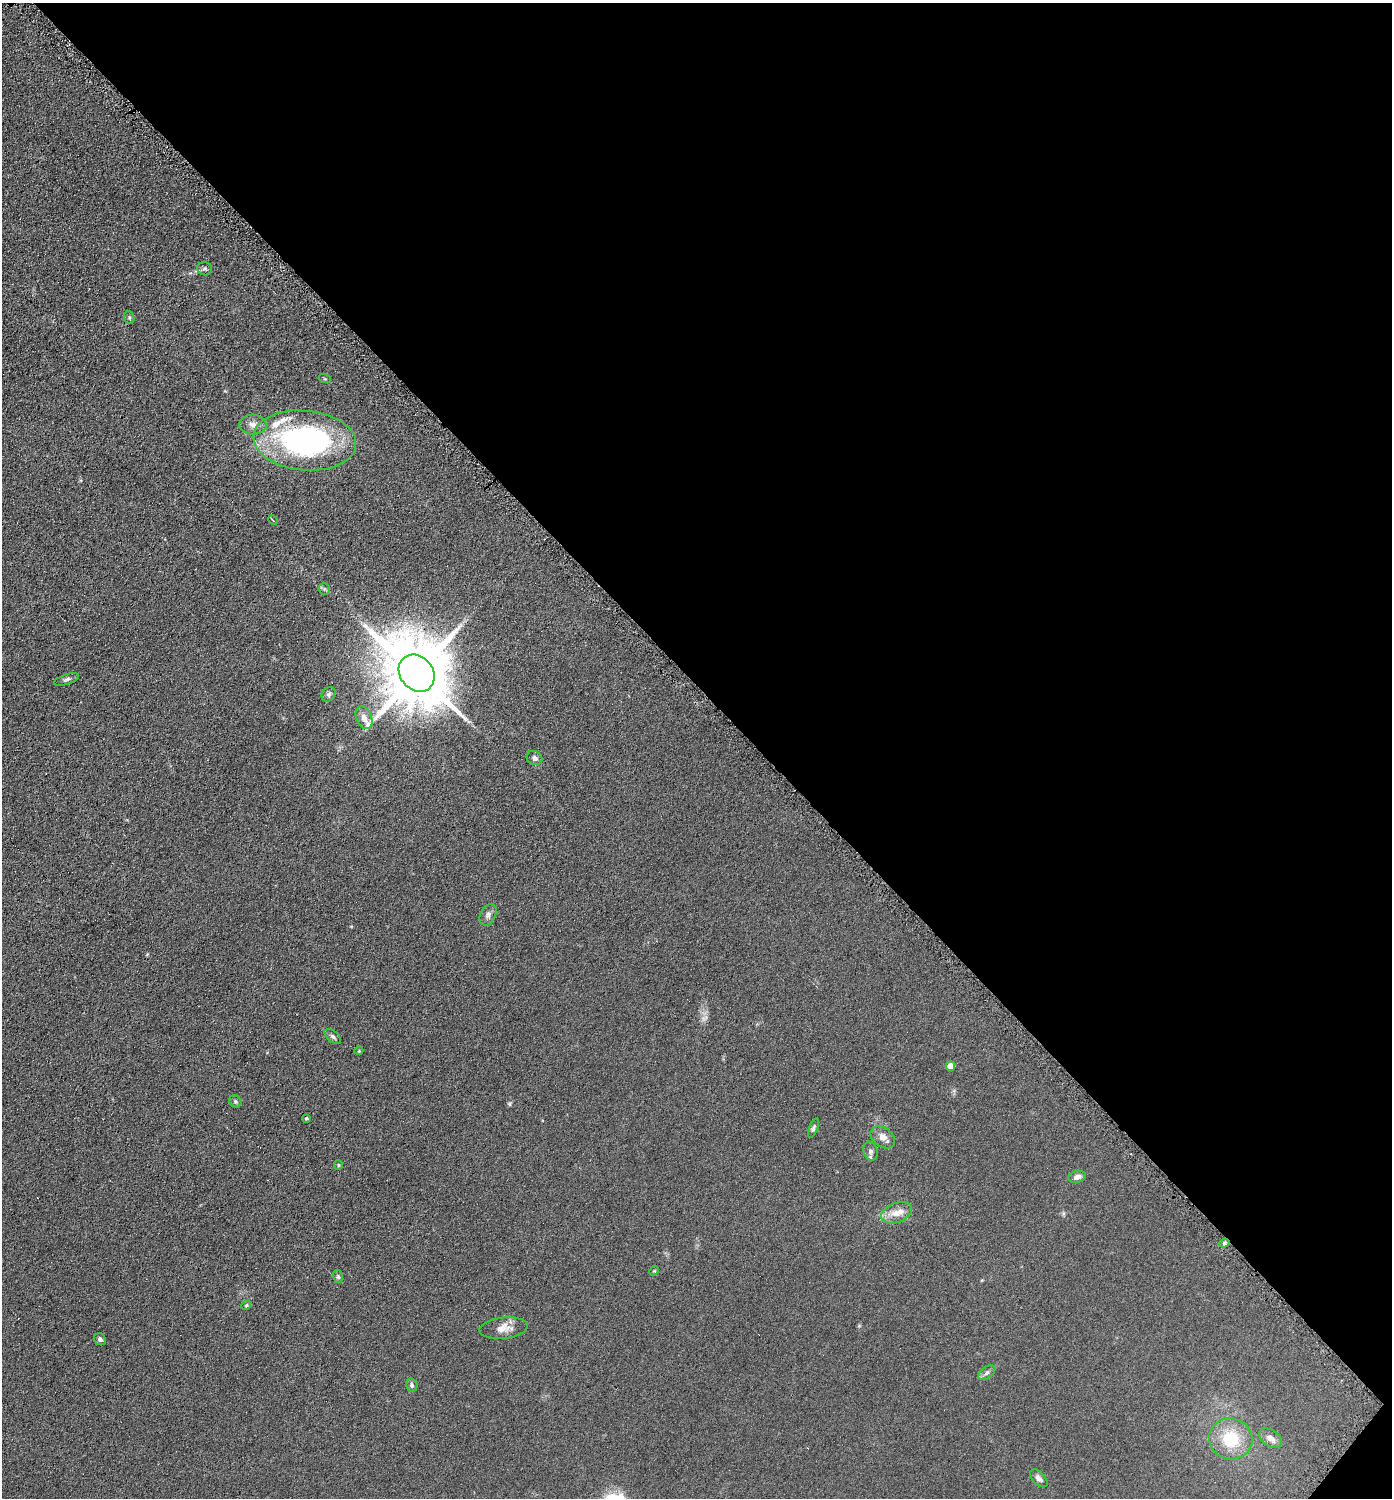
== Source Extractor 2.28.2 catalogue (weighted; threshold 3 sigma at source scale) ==
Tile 8 of 4 x 4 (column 4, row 2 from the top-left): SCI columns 4319-5708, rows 2999-4494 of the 6001 x 5999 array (HDU 1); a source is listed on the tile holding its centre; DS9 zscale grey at full resolution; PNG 1394 x 1500 px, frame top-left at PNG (2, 3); each listed source drawn as its Kron ellipse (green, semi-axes under 4 px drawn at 4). Shown black and unused: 46% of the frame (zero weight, under 4 of 8 exposures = <1% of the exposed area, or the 3 px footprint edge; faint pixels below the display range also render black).
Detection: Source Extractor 2.28.2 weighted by HDU 2 'WHT'; one run over the whole footprint, this tile lists its part. Background 0.0905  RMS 0.0079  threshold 0.0324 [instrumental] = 3 sigma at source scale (4.09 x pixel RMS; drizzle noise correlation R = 1.36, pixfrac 0.8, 0.05/0.05 arcsec/px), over >= 5 px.
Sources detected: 42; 3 cosmic-ray / hot-pixel residue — neither listed nor drawn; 4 inside a brighter listed object's ellipse — not listed separately; the other 35 listed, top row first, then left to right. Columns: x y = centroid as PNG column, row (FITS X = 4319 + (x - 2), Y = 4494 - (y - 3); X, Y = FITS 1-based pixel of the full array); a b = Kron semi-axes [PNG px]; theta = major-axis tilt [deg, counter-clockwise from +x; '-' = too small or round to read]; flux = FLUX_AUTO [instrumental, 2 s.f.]
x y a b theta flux
205 269 7 6 - 1.6
129 318 6 5 - 1.1
325 379 6 4 -18 0.75
253 425 14 10 -4 5
305 440 51 30 -5 170
273 520 5 2 - 0.72
324 589 6 5 - 1.2
417 673 20 16 -49 7500
67 679 13 5 18 1.9
328 694 8 6 51 1.6
364 718 12 7 -67 5.5
534 758 8 7 - 2.3
488 915 11 7 63 2.8
333 1037 10 5 -41 1.9
359 1051 4 4 - 0.66
950 1066 5 4 - 8.3
235 1101 6 5 - 1.3
306 1118 4 3 - 0.89
813 1128 10 4 69 1.6
883 1137 13 9 -37 5.5
870 1151 9 7 -70 2.4
338 1165 5 4 - 0.88
1077 1177 9 5 11 3.3
897 1213 16 9 22 7.5
1224 1243 5 4 - 1.2
654 1271 5 4 - 0.69
338 1277 6 5 - 1.1
246 1305 5 4 - 0.71
503 1328 24 10 6 7.8
100 1339 6 5 - 1.7
987 1373 10 6 38 2.2
412 1385 7 5 -75 1.8
1270 1438 13 8 -33 5.1
1231 1439 22 20 -15 28
1039 1478 11 6 -47 2.7